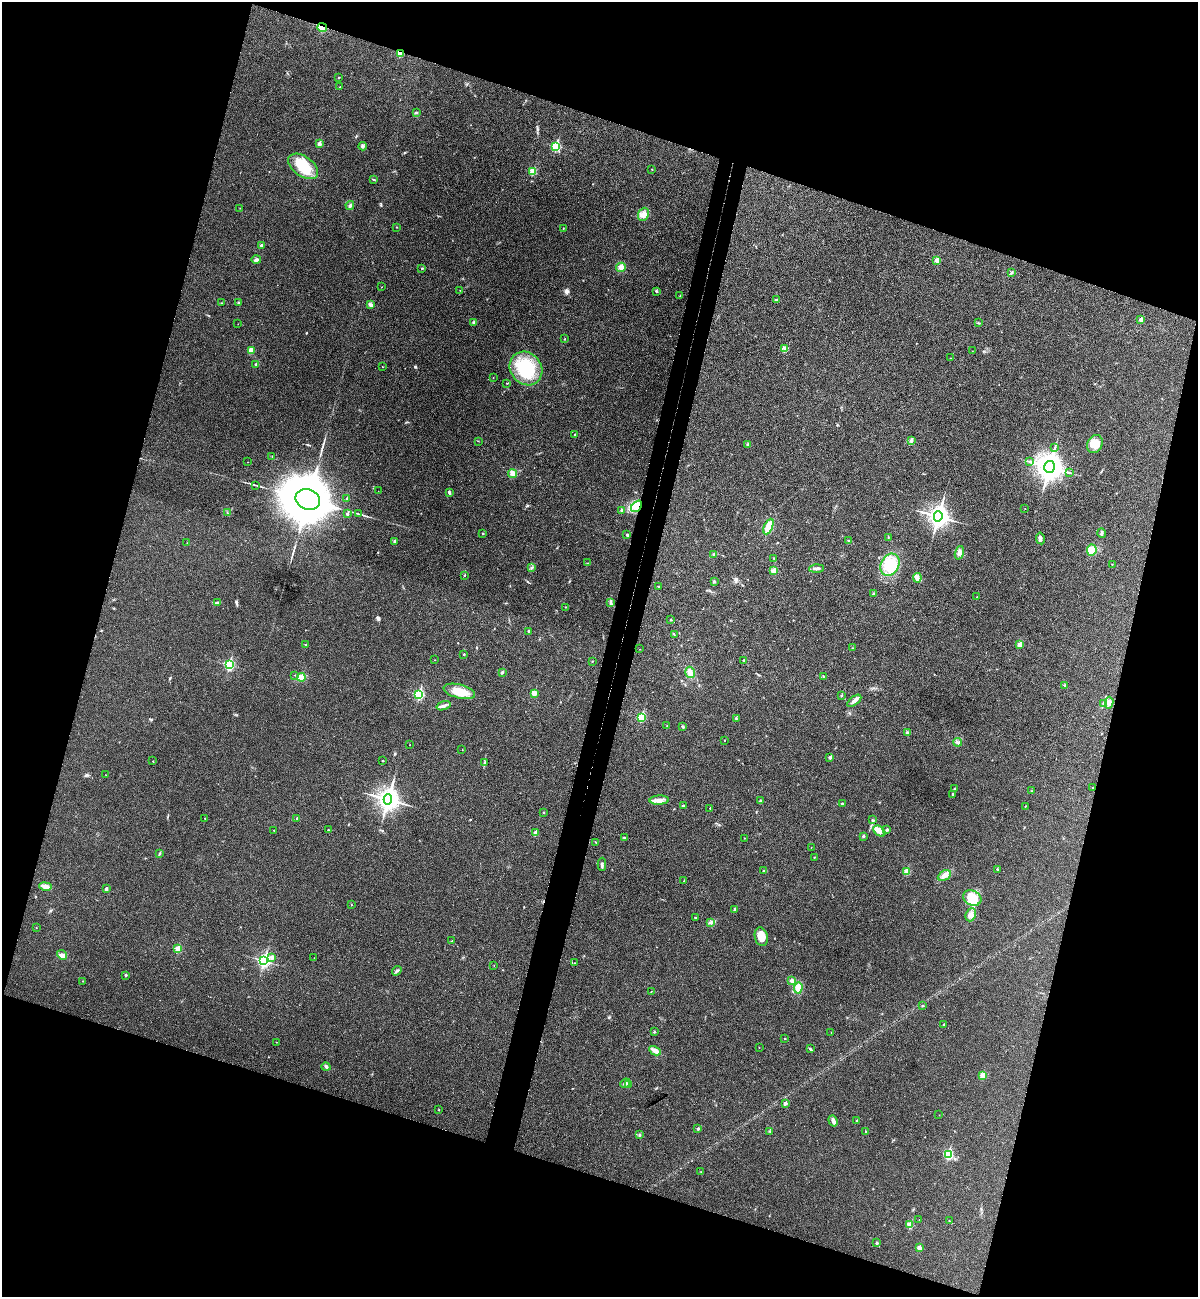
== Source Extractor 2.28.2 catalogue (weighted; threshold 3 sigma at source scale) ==
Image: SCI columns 183-4966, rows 23-5201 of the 5273 x 5220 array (HDU 1 of 3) = the unmasked area's bounding box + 8 px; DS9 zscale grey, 4 x 4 block average (1 PNG px = mean of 4 x 4 image px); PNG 1200 x 1299 px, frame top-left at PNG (2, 2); each listed source drawn as its Kron ellipse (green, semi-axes under 4 px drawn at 4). Shown black and unused: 36% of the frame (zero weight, under 3 of 4 exposures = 6% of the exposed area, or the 3 px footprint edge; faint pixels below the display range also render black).
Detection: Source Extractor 2.28.2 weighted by HDU 2 'WHT'. Background 0.0825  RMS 0.0079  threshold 0.0356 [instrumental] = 3 sigma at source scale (4.5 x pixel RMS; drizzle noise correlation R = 1.50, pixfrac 1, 0.05/0.05 arcsec/px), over >= 5 px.
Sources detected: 229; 3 coinciding with a brighter row at this scale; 3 inside a brighter listed object's ellipse — not listed separately; the other 223 listed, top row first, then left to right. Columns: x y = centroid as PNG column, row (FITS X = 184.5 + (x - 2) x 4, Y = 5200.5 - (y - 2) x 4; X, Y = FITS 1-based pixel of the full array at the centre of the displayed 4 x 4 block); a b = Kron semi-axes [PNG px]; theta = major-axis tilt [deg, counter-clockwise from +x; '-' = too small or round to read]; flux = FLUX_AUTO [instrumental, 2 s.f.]
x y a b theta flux
322 27 5 3 - 50
400 53 2 2 - 120
339 77 2 2 - 5
340 87 2 2 - 4.1
416 113 2 2 - 2
319 144 2 2 - 40
363 146 4 3 - 9.5
556 146 2 2 - 320
303 166 17 10 -36 130
652 169 2 2 - 1.8
533 171 2 2 - 160
373 179 3 2 - 3
350 206 4 3 - 7.5
240 208 2 2 - 1.1
643 214 7 5 66 25
397 227 2 2 - 1.4
563 228 2 2 - 2.2
261 245 3 2 - 5.3
256 259 5 3 - 8.6
937 260 2 2 - 62
621 267 5 4 - 21
422 268 2 2 - 3.8
1011 273 3 2 - 4.5
381 287 2 2 - 2.5
460 290 2 2 - 0.83
657 291 2 2 - 2.5
680 296 2 2 - 1.4
776 300 3 2 - 6.7
238 302 2 2 - 3.9
222 303 2 2 - 1.8
370 305 4 3 - 12
1141 320 2 2 - 41
474 322 3 3 - 5.1
978 323 2 2 - 3.4
238 324 2 2 - 1
564 339 2 2 - 5
785 349 4 4 - 12
251 351 3 3 - 9
972 351 2 2 - 0.8
950 358 2 2 - 1.4
256 364 3 2 - 4.7
382 367 2 2 - 1.3
526 368 17 15 -51 200
493 378 2 2 - 1.9
506 383 2 2 - 1.6
575 435 2 2 - 12
478 441 2 2 - 1.5
911 441 3 2 - 5
747 444 2 2 - 2.1
1095 444 9 7 63 56
1055 447 2 2 - 2.6
272 457 2 2 - 1.5
1030 461 3 2 - 3.9
248 462 2 2 - 0.87
1049 467 6 5 - 5100
1070 473 2 2 - 2
513 474 4 3 - 13
255 485 4 2 - 3.5
378 491 2 2 - 0.69
449 493 3 2 - 7.5
347 498 2 2 - 2
308 499 12 10 -21 34000
636 506 6 4 48 48
1025 509 2 2 - 1.2
622 510 3 3 - 7.7
227 512 2 2 - 1.8
347 514 2 2 - 15
358 514 3 2 - 3.1
938 516 5 4 - 2300
768 526 8 3 65 70
483 533 2 2 - 5.6
1102 533 5 3 - 7.6
627 535 3 2 - 5.1
888 537 2 2 - 1.9
1040 538 6 3 -80 11
395 541 2 2 - 23
848 541 2 2 - 3.6
187 543 2 2 - 1.5
1092 550 6 5 - 38
959 553 7 3 72 17
714 554 3 2 - 4.2
773 558 2 2 - 2
588 563 2 2 - 1.7
1112 564 2 2 - 3.2
890 565 11 9 63 110
532 567 3 2 - 7
816 568 7 2 3 13
774 571 4 3 - 17
464 575 2 2 - 5.7
917 578 4 4 - 20
714 581 2 2 - 4.1
659 587 2 2 - 2
873 593 2 2 - 3.6
977 597 2 2 - 1.2
217 602 4 2 - 5.4
611 603 4 2 - 7.1
565 607 2 2 - 1.9
671 620 2 2 - 3
528 631 3 2 - 4
674 635 2 2 - 1.9
306 644 2 2 - 2.6
1020 645 2 2 - 70
852 648 2 2 - 2
640 649 2 2 - 0.97
464 654 2 2 - 7.6
435 660 2 2 - 1.8
743 660 2 2 - 2.2
592 661 2 2 - 4.2
229 665 3 2 - 550
502 672 3 2 - 4.5
690 672 6 4 -75 21
295 675 2 2 - 1.7
824 676 2 2 - 3.3
301 677 4 3 - 52
1065 685 3 2 - 3.2
459 691 16 7 -14 81
534 693 2 2 - 120
419 694 3 2 - 500
841 696 2 2 - 8.8
854 701 8 3 38 14
1109 703 6 3 83 13
1104 704 3 3 - 7.5
444 706 7 2 18 13
641 717 2 2 - 330
736 719 2 2 - 1.7
667 726 2 2 - 1.5
682 726 3 2 - 5.4
907 733 3 2 - 8.4
724 740 2 2 - 2.4
958 742 4 2 - 6.4
410 745 2 2 - 1.2
462 750 2 2 - 2.9
830 757 2 2 - 24
153 761 2 2 - 2.1
383 761 2 2 - 6
485 762 2 2 - 2.4
106 775 2 2 - 0.81
955 788 3 2 - 3.4
1092 788 2 2 - 3.5
1032 791 3 2 - 3.1
952 794 2 2 - 9.9
388 799 5 4 - 2900
659 800 10 4 2 27
760 801 3 2 - 4.7
842 804 3 2 - 4.4
683 805 3 2 - 3.2
1025 806 2 2 - 3.5
710 808 2 2 - 3.7
543 812 2 2 - 1.6
205 818 2 2 - 1.6
297 818 2 2 - 7.1
873 820 3 2 - 3.7
274 830 2 2 - 1.3
328 830 2 2 - 4.4
887 830 2 2 - 16
879 831 7 4 -40 23
535 832 2 2 - 46
863 836 2 2 - 14
624 837 2 2 - 2.7
744 838 2 2 - 2.7
596 843 3 2 - 2.5
811 847 2 2 - 1.5
159 853 3 2 - 3.1
814 857 2 2 - 4.1
602 864 7 2 89 9.1
997 869 2 2 - 8.2
764 871 2 2 - 2.1
907 871 2 2 - 130
944 875 7 4 27 22
684 881 2 2 - 1.9
45 886 6 3 -10 21
106 889 3 3 - 7.7
972 898 9 7 -28 80
351 905 2 2 - 1.4
735 909 4 2 - 5
971 915 7 5 66 21
695 917 2 2 - 2.6
711 923 4 3 - 8.4
36 928 2 2 - 1.9
761 937 9 6 -76 58
452 941 2 2 - 2.1
178 949 2 2 - 130
62 955 5 4 - 15
272 957 2 2 - 34
314 958 2 2 - 1
264 961 3 2 - 960
575 963 2 2 - 2
494 965 2 2 - 1.2
397 971 5 2 - 7.6
126 975 2 2 - 12
83 981 2 2 - 1.3
791 981 4 3 - 9
798 988 6 4 85 36
651 991 2 2 - 1.4
923 1006 2 2 - 3.1
944 1025 3 2 - 4.4
654 1032 2 2 - 2.8
831 1033 2 2 - 0.94
785 1039 2 2 - 2
276 1042 2 2 - 1.4
759 1047 2 2 - 1.7
810 1049 3 2 - 8.1
655 1051 6 3 -28 25
326 1067 4 3 - 7.4
983 1075 4 3 - 23
625 1083 5 3 - 13
628 1085 2 2 - 2.1
785 1103 2 2 - 27
439 1110 2 2 - 1.8
939 1115 2 2 - 1
833 1121 6 4 -70 14
857 1121 2 2 - 10
698 1129 3 2 - 4.6
769 1131 2 2 - 2
866 1132 3 2 - 2.7
639 1135 2 2 - 3.6
948 1154 2 2 - 400
701 1172 2 2 - 1.2
919 1220 2 2 - 1.4
949 1221 2 2 - 1.2
910 1225 2 2 - 140
877 1243 2 2 - 16
919 1248 2 2 - 51
Overlapping masked pixels (flux is a lower limit): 3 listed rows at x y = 322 27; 400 53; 636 506
Diffuse or blended objects may show on this block-average render without a row.